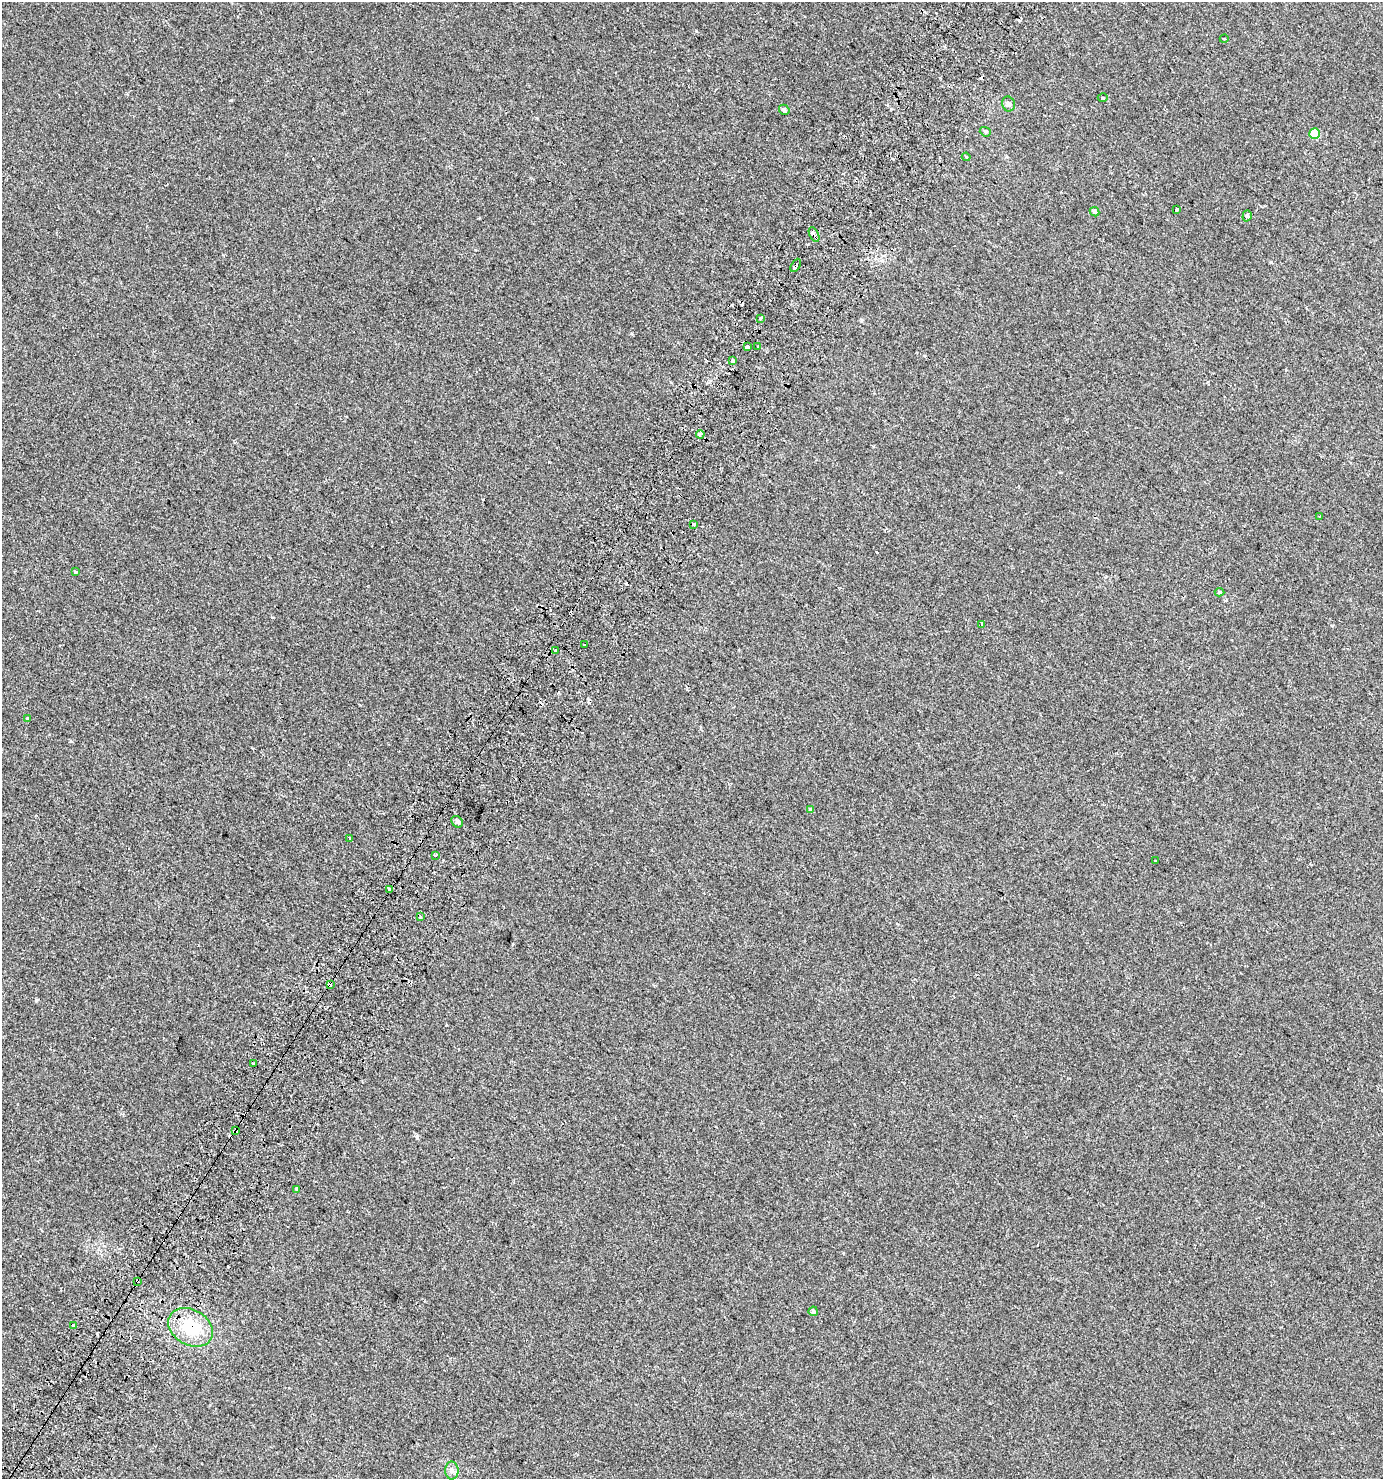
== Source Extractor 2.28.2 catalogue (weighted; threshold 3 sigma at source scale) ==
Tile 7 of 4 x 4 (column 3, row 2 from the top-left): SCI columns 3005-4385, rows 3002-4478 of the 6077 x 6018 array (HDU 1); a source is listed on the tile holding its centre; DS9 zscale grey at full resolution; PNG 1385 x 1481 px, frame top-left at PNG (2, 2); each listed source drawn as its Kron ellipse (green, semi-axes under 4 px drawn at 4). Shown black and unused: <1% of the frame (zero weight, under 2 of 3 exposures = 3% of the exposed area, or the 3 px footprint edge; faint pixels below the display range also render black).
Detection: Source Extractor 2.28.2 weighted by HDU 2 'WHT'; one run over the whole footprint, this tile lists its part. Background 0.00251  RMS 0.0043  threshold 0.0192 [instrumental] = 3 sigma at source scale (4.5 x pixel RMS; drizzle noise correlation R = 1.50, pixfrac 1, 0.0396/0.0396 arcsec/px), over >= 5 px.
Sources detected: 48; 7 cosmic-ray / hot-pixel residue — neither listed nor drawn; the other 41 listed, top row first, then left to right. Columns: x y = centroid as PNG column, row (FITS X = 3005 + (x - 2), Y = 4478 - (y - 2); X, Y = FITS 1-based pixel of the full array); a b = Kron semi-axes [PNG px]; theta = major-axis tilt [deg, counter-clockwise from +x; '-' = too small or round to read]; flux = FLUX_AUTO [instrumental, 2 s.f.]
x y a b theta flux
1224 39 4 3 - 0.33
1103 98 5 3 - 0.36
1008 104 7 6 - 1.2
784 110 5 5 - 0.98
985 132 6 4 -21 0.48
1315 134 5 5 - 12
966 157 4 3 - 0.38
1177 209 3 3 - 4
1095 212 5 4 - 0.82
1247 216 6 4 72 0.77
814 235 8 3 -61 7
796 265 7 3 60 7.3
760 318 3 3 - 0.63
758 346 3 2 - 0.57
747 347 4 3 - 5.1
732 361 4 3 - 2.8
700 434 4 3 - 2.7
1319 516 2 2 - 0.25
694 524 3 3 - 2.6
75 572 3 3 - 0.99
1220 592 5 4 - 0.59
982 624 3 3 - 0.48
585 645 3 3 - 0.63
555 650 3 3 - 1.9
28 718 3 3 - 0.66
810 810 3 3 - 2.4
457 822 6 5 - 1
350 838 3 3 - 1.7
435 855 3 3 - 1.4
1155 861 3 3 - 1.1
390 890 3 3 - 5.4
420 917 4 3 - 0.4
330 985 4 3 - 4.7
253 1063 4 2 - 0.42
235 1131 4 4 - 9
297 1189 3 3 - 1.4
137 1281 4 3 - 2.6
813 1311 4 4 - 0.7
73 1325 4 3 - 5.2
191 1327 24 17 -30 15
452 1471 9 6 -89 1.5
Overlapping masked pixels (flux is a lower limit): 7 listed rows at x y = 814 235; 796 265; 390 890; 330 985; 235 1131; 137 1281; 191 1327
Unlisted compact peaks at least as high as the median listed source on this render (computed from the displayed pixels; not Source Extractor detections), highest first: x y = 36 1000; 417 1137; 231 100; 1271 262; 272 617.